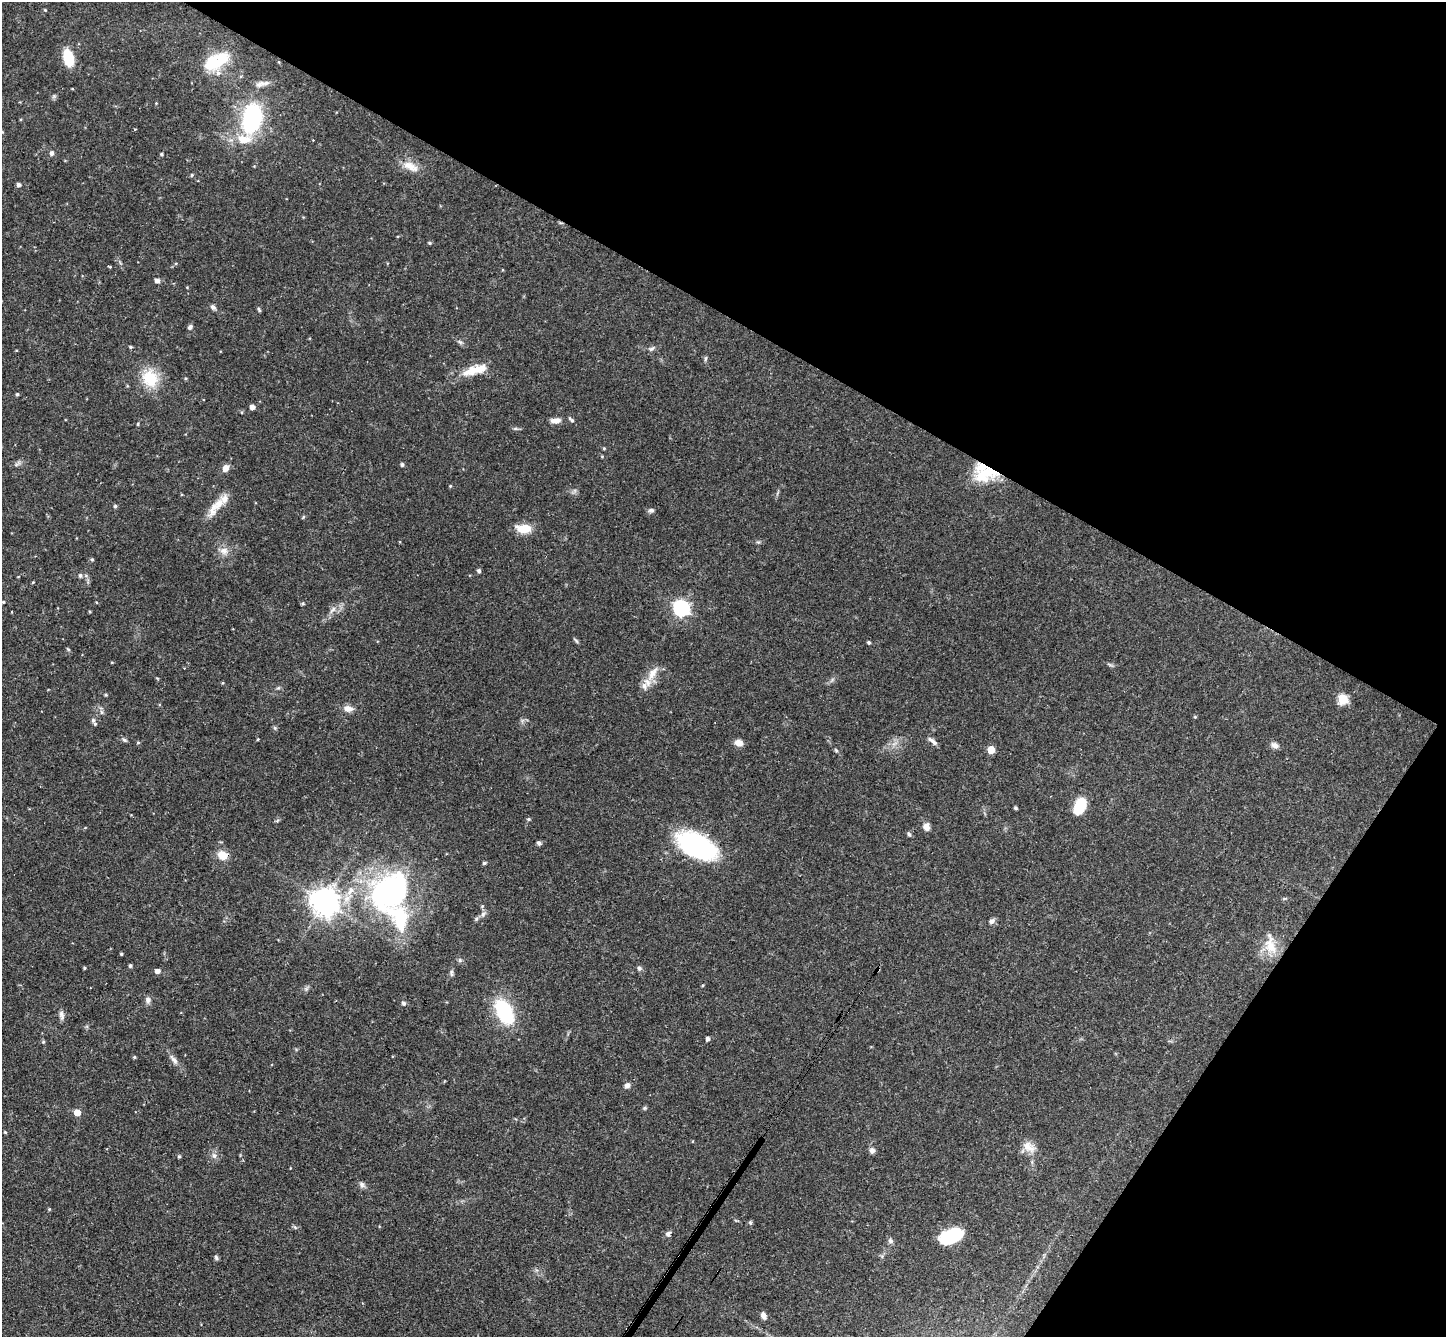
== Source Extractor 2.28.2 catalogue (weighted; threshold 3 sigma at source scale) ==
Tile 8 of 4 x 4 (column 4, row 2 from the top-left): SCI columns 4368-5811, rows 3006-4340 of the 5846 x 5873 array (HDU 1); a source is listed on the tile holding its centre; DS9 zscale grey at full resolution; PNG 1448 x 1339 px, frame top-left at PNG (2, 2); no overlay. Shown black and unused: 31% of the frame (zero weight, under 3 of 4 exposures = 6% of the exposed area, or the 3 px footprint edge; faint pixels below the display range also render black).
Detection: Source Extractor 2.28.2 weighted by HDU 2 'WHT'; one run over the whole footprint, this tile lists its part. Background 0.0589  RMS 0.0036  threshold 0.0164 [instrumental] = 3 sigma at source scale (4.5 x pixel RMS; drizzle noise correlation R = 1.50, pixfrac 1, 0.05/0.05 arcsec/px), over >= 5 px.
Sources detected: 131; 2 inside a brighter object's white glare — not listed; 9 inside a brighter listed object's ellipse — not listed separately; the other 120 listed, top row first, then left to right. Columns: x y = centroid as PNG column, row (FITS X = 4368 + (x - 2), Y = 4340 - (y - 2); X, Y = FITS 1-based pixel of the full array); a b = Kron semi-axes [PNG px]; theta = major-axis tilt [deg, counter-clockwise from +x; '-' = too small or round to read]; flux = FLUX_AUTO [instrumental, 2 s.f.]
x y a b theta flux
45 10 4 3 - 0.33
68 58 16 9 -75 11
216 61 31 15 28 15
279 62 5 3 - 0.3
260 84 14 8 13 2.1
252 118 25 15 77 50
2 132 4 3 - 0.32
52 153 6 6 - 0.93
161 154 4 3 - 0.52
409 166 20 11 -23 4.8
192 175 5 4 - 0.49
19 184 4 4 - 1.2
429 243 5 4 - 0.47
110 267 4 3 - 0.33
502 270 4 3 - 0.27
157 280 5 5 - 1.7
213 307 8 6 -41 1
259 310 6 3 -63 0.57
190 327 6 5 - 0.93
460 342 7 4 -44 0.79
131 347 4 3 - 0.52
651 349 9 5 29 0.9
705 358 8 4 81 0.57
475 370 35 11 16 8.2
150 378 20 17 -60 12
17 394 4 3 - 0.51
252 407 4 4 - 2.1
571 419 9 4 -46 0.85
555 420 13 7 5 2.2
138 424 5 3 - 0.33
604 448 4 4 - 0.41
402 464 5 4 - 0.73
226 468 9 6 51 2.3
983 475 27 19 16 12
450 486 4 4 - 0.37
217 505 27 12 42 6.2
115 506 4 4 - 0.63
651 510 8 6 7 0.85
303 517 5 3 - 0.44
523 529 15 9 -3 7.7
224 551 12 10 -8 2.8
92 559 5 4 - 0.45
479 571 5 4 - 0.75
80 575 5 5 - 0.97
33 582 3 3 - 0.34
3 602 4 3 - 0.42
303 603 5 4 - 0.51
681 608 7 6 - 110
333 610 13 6 47 1.8
576 641 8 4 -47 0.58
869 642 4 4 - 0.66
68 649 6 3 -45 0.43
652 673 25 9 59 4.8
278 688 6 4 18 0.52
106 695 4 4 - 0.43
1343 699 6 5 - 20
348 708 11 8 -12 2.4
102 712 6 4 -89 0.72
1195 717 4 4 - 0.4
93 720 6 5 - 0.69
275 728 6 4 -71 0.51
258 739 4 3 - 0.28
124 740 7 4 -27 0.67
932 741 15 4 -38 1.4
138 743 5 4 - 0.47
738 743 9 7 -17 2.5
1274 745 10 7 -24 1.5
836 750 7 4 -45 0.51
991 750 5 5 - 6.7
1016 808 3 3 - 0.58
1079 808 14 13 - 7.4
528 819 6 4 1 0.56
277 821 6 4 20 0.49
926 827 10 8 -76 2
909 834 6 4 -68 0.68
539 843 6 5 - 0.87
697 846 40 22 -28 52
222 855 11 9 -19 4.8
484 863 4 4 - 0.7
387 892 45 41 58 77
324 901 9 8 - 470
482 906 4 4 - 0.43
483 914 10 6 55 1.3
992 921 8 6 32 1.2
1270 944 32 14 -82 7.4
121 954 3 3 - 0.54
460 960 6 5 - 0.67
130 965 4 4 - 0.7
84 968 4 3 - 0.46
639 968 6 5 - 0.85
878 969 5 4 - 0.44
157 971 5 5 - 1.6
451 973 9 5 -75 0.93
703 985 4 3 - 0.34
306 989 6 6 - 0.8
148 1000 9 7 -90 1.3
403 1003 6 5 - 0.78
504 1011 23 12 -63 30
61 1015 14 6 -80 1.5
708 1039 4 4 - 1.2
43 1042 5 4 - 0.48
134 1057 4 4 - 0.41
174 1060 15 6 -53 1.9
627 1086 7 6 - 1.5
645 1108 6 4 21 0.53
77 1112 5 5 - 5.7
5 1132 4 3 - 0.4
1029 1147 18 12 -35 4
872 1151 7 7 - 1.4
179 1156 5 4 - 0.57
214 1156 9 6 -73 1.3
362 1185 9 7 -52 1.2
49 1209 4 4 - 0.39
750 1223 6 5 - 0.49
295 1227 6 5 - 0.58
668 1234 7 6 - 1.1
951 1236 21 12 21 20
890 1241 8 6 -71 1.1
216 1257 7 5 -73 0.66
763 1315 9 6 -61 1.5
Overlapping masked pixels (flux is a lower limit): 3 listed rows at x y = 983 475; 222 855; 878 969
Isophote crosses this tile's border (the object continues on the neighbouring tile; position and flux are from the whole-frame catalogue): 1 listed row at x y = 2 132